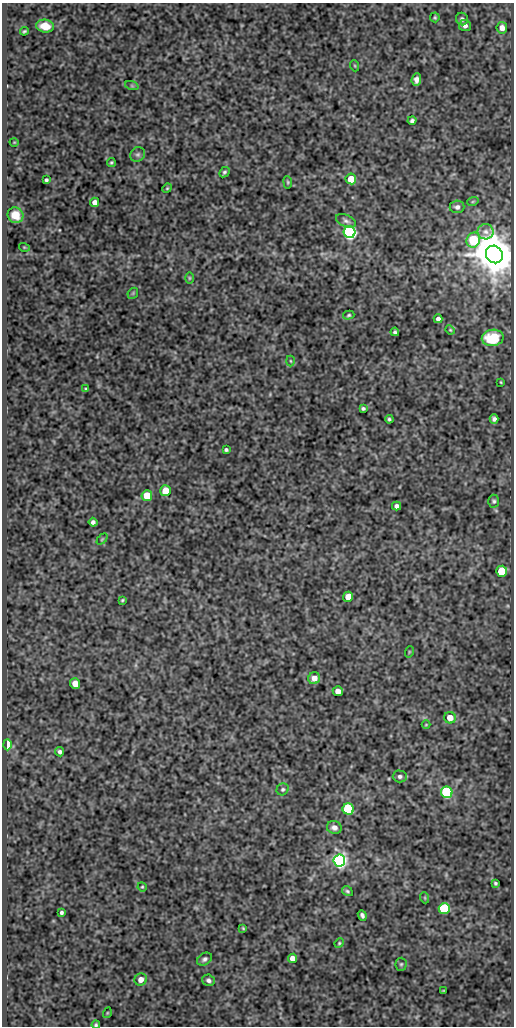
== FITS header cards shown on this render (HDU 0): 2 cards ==
NAXIS1  =                  512
NAXIS2  =                 1024

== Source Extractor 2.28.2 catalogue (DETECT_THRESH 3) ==
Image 512 x 1024 px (HDU 0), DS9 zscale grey, 1 PNG px = 1 image px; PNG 516 x 1028 px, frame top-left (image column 1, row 1024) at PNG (2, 3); each listed source drawn as its Kron ellipse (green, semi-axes under 4 px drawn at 4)
Background 80.9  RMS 0.5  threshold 1.5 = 3 sigma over >= 5 px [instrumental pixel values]
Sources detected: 82; all 82 listed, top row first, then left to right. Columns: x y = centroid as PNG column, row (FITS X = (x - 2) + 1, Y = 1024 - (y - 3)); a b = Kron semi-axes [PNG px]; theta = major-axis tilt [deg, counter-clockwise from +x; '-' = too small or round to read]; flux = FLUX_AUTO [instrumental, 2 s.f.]
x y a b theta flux
435 17 5 5 - 47
462 19 6 6 - 90
45 26 9 6 -8 530
465 26 6 5 - 130
502 28 5 5 - 220
24 31 4 2 - 43
355 66 5 3 - 34
416 80 6 4 84 150
132 86 7 4 -19 54
412 120 4 4 - 77
14 142 5 3 - 25
138 154 8 7 - 87
111 162 4 4 - 46
224 172 6 4 44 62
351 179 5 5 - 530
46 180 4 3 - 57
288 182 6 4 -83 47
167 188 5 4 - 37
473 201 6 3 19 34
95 202 4 4 - 170
457 207 7 6 - 110
15 215 8 7 - 620
346 221 11 6 -24 110
349 232 6 6 - 12000
486 232 8 7 - 150
473 240 7 6 - 2200
24 247 5 3 - 30
494 254 9 8 - 120000
189 278 6 4 90 44
133 293 6 4 47 43
349 315 5 4 - 49
438 319 4 4 - 110
450 330 5 4 - 36
395 332 4 3 - 64
493 338 11 8 10 1100
291 361 5 3 - 34
501 382 4 3 - 28
86 389 3 3 - 34
363 408 4 3 - 60
389 419 4 3 - 55
494 419 4 4 - 94
226 450 4 3 - 59
165 491 5 5 - 800
147 496 5 5 - 820
494 501 6 5 - 68
396 506 4 4 - 110
93 522 4 4 - 97
102 539 6 4 45 42
502 571 5 5 - 1300
348 597 5 5 - 440
122 600 4 2 - 39
409 652 6 3 72 29
314 678 6 5 - 310
75 684 5 5 - 480
338 691 5 5 - 260
450 718 6 5 - 430
426 725 4 3 - 27
7 745 5 3 - 1600
59 752 5 4 - 83
400 776 7 6 - 96
283 789 6 5 - 70
447 792 6 5 - 5300
348 809 5 5 - 4200
334 827 7 6 - 160
339 861 6 6 - 13000
495 883 4 3 - 48
142 887 5 4 - 37
347 891 6 4 -32 53
425 898 5 3 - 32
444 908 5 5 - 3500
61 912 4 3 - 65
362 915 5 4 - 80
243 928 4 3 - 35
339 943 5 4 - 41
292 958 4 4 - 230
204 959 8 5 34 89
401 964 6 5 - 61
141 979 6 6 - 250
208 980 6 5 - 98
443 991 3 2 - 26
107 1013 5 3 - 30
96 1025 4 3 - 54
At the frame edge (FLAGS 8, measured only in part): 1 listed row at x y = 96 1025